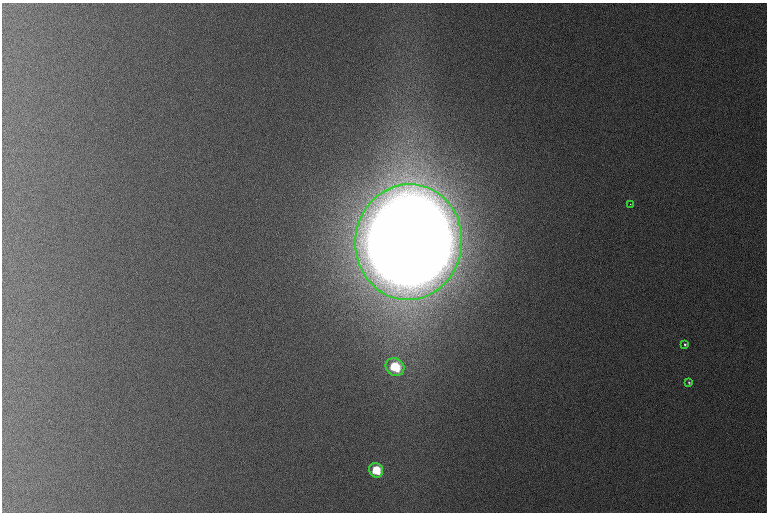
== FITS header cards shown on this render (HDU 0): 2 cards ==
NAXIS1  =                  765 /
NAXIS2  =                  510 /

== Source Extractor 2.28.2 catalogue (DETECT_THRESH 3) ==
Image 765 x 510 px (HDU 0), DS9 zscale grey, 1 PNG px = 1 image px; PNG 769 x 514 px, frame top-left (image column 1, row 510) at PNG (2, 3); each listed source drawn as its Kron ellipse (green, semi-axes under 4 px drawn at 4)
Background 1090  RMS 11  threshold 33.1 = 3 sigma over >= 5 px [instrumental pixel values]
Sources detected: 6; all 6 listed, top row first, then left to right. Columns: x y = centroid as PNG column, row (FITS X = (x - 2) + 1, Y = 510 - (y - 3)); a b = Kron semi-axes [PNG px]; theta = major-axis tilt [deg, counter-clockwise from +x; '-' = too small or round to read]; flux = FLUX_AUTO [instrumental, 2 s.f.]
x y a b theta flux
630 204 3 2 - 7.2e+02
409 242 58 53 83 2.8e+07
685 344 3 3 - 1.1e+03
395 367 10 8 -34 3.1e+04
689 382 4 3 - 1.1e+03
376 470 7 6 - 2.1e+04